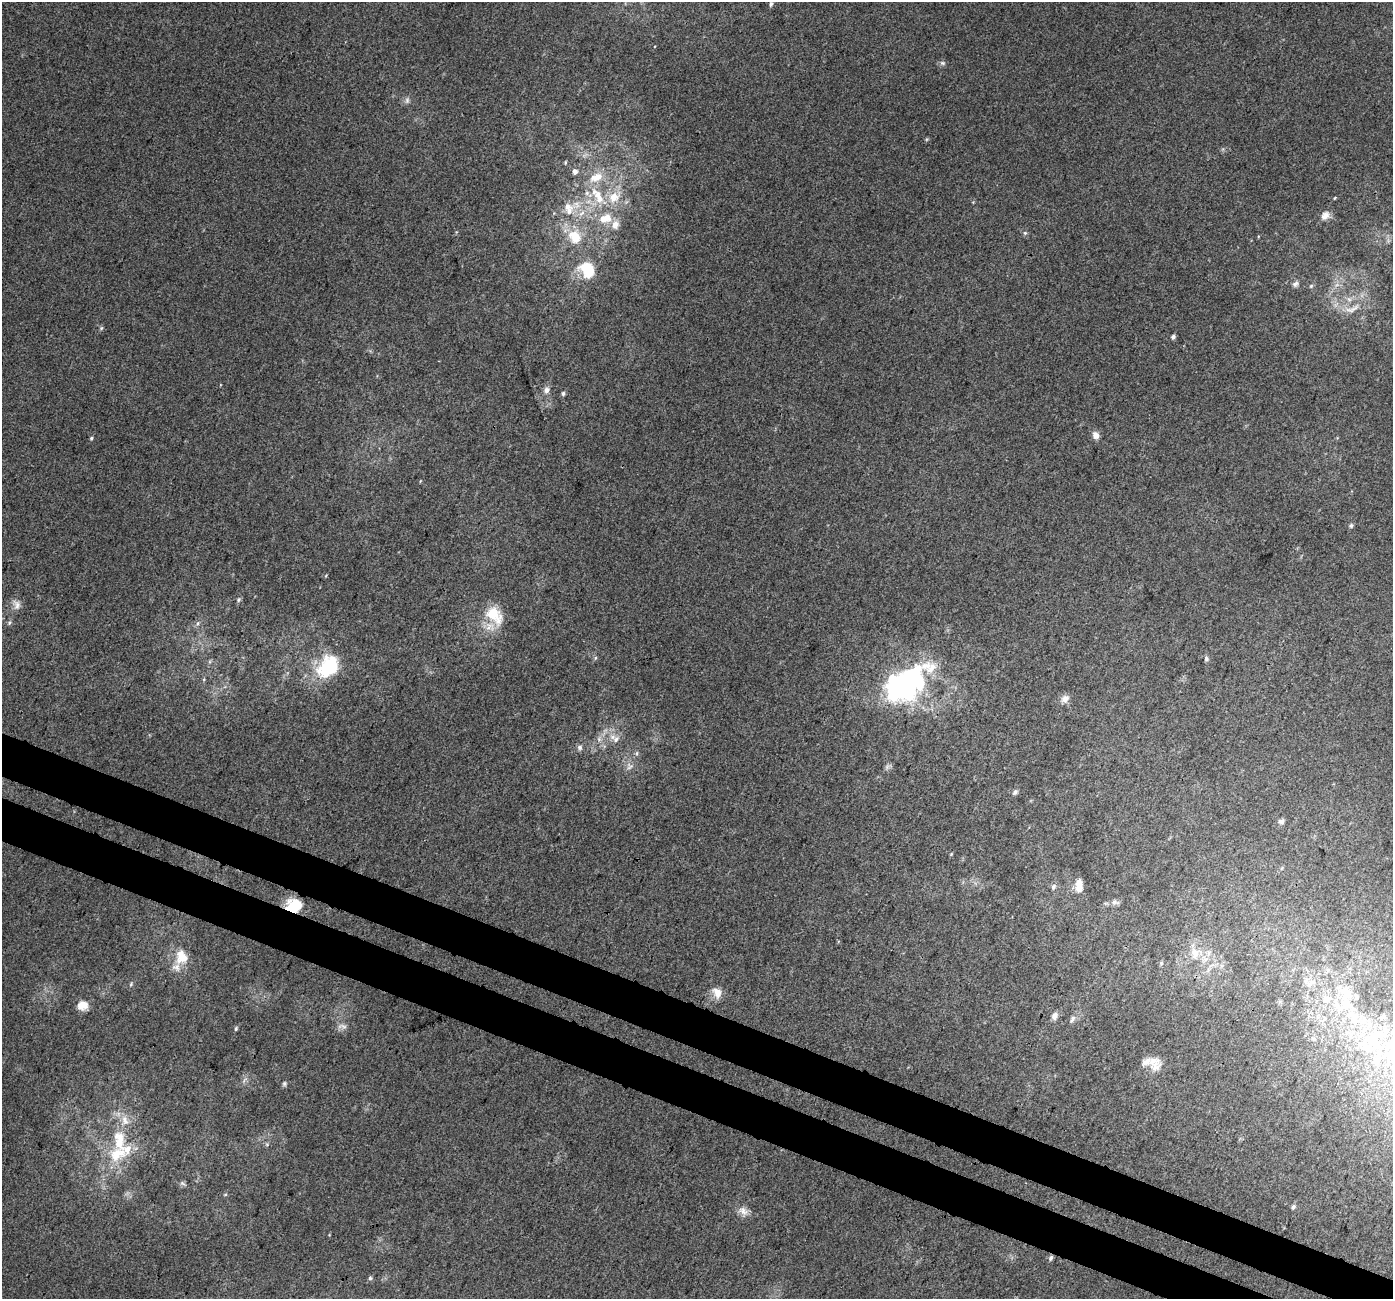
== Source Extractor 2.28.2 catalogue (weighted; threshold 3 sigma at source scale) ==
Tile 6 of 4 x 4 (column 2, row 2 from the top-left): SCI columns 1426-2816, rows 2923-4219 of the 5625 x 5778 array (HDU 1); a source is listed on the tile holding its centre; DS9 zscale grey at full resolution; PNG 1395 x 1301 px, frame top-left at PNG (2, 2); no overlay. Shown black and unused: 6% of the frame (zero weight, under 3 of 4 exposures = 5% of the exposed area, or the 3 px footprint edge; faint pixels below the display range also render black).
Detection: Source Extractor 2.28.2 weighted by HDU 2 'WHT'; one run over the whole footprint, this tile lists its part. Background 0.00162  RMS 0.0036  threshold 0.0163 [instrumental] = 3 sigma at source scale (4.5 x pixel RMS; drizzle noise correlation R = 1.50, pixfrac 1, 0.0396/0.0396 arcsec/px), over >= 5 px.
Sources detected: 93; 1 inside a brighter object's white glare — not listed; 17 inside a brighter listed object's ellipse — not listed separately; the other 75 listed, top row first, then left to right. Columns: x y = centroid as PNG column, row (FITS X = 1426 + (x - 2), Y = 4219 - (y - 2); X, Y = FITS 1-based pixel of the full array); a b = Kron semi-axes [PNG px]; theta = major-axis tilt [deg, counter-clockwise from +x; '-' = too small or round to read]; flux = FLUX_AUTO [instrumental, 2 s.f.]
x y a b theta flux
771 4 6 5 - 0.89
942 63 7 6 - 0.91
407 100 8 6 76 1.1
565 162 5 3 - 0.4
575 171 6 5 - 1.6
597 177 20 11 22 6.4
588 194 15 6 -36 2
597 194 12 10 78 3.7
614 197 16 14 37 6.6
1335 198 4 3 - 0.32
567 206 14 11 -13 3.9
582 213 10 5 28 1.7
1325 216 13 10 42 2.6
606 218 17 12 11 5.9
1025 233 6 5 - 0.58
575 237 22 17 -54 9.4
588 270 21 15 -52 13
1295 284 9 7 39 1.2
1311 286 6 5 - 0.58
1352 309 26 8 24 4.4
101 328 6 5 - 0.55
1173 337 5 4 - 1
547 390 9 7 71 1.7
563 393 5 4 - 0.75
1095 435 9 7 -66 2.3
91 438 5 4 - 0.48
1351 526 6 5 - 0.65
239 600 6 5 - 0.73
17 605 14 10 -74 2.4
494 615 29 18 -53 12
9 623 7 4 47 0.65
198 623 6 4 71 0.64
595 658 6 4 71 0.48
1206 659 6 6 - 0.82
328 667 34 24 51 22
903 685 53 29 38 73
1065 699 11 9 37 2.3
616 739 11 9 70 2.5
580 747 8 7 - 1.1
637 753 6 4 72 0.6
630 767 11 4 32 1.1
1015 792 8 6 45 0.86
1281 821 8 6 2 1
951 854 5 3 - 0.36
1079 883 12 9 66 3
1053 887 7 5 65 1
1115 902 13 6 -11 1.3
294 905 16 13 4 11
1195 954 16 11 -86 4.8
181 957 20 17 -71 7.5
1206 959 8 6 45 1.6
1161 963 5 5 - 0.56
1310 983 22 12 -1 5.8
131 984 7 4 47 0.55
717 993 16 11 -59 3.6
1327 999 17 12 35 6.5
1345 1004 28 16 36 12
82 1005 12 10 5 3.7
1054 1016 8 7 - 2
1072 1019 11 6 61 1.3
342 1026 16 6 -4 1.6
236 1029 6 4 73 0.59
1313 1039 6 5 - 0.72
1373 1041 38 25 -74 28
1154 1064 19 16 -64 5.1
284 1084 7 6 - 0.77
125 1120 16 11 -71 4.7
267 1144 6 4 18 0.55
117 1154 34 23 32 17
182 1183 8 4 -31 0.8
225 1195 5 3 - 0.36
1293 1207 6 5 - 0.85
743 1211 15 10 -49 2.9
1051 1258 8 5 61 0.8
370 1278 5 5 - 0.64
Overlapping masked pixels (flux is a lower limit): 2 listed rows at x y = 903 685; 294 905